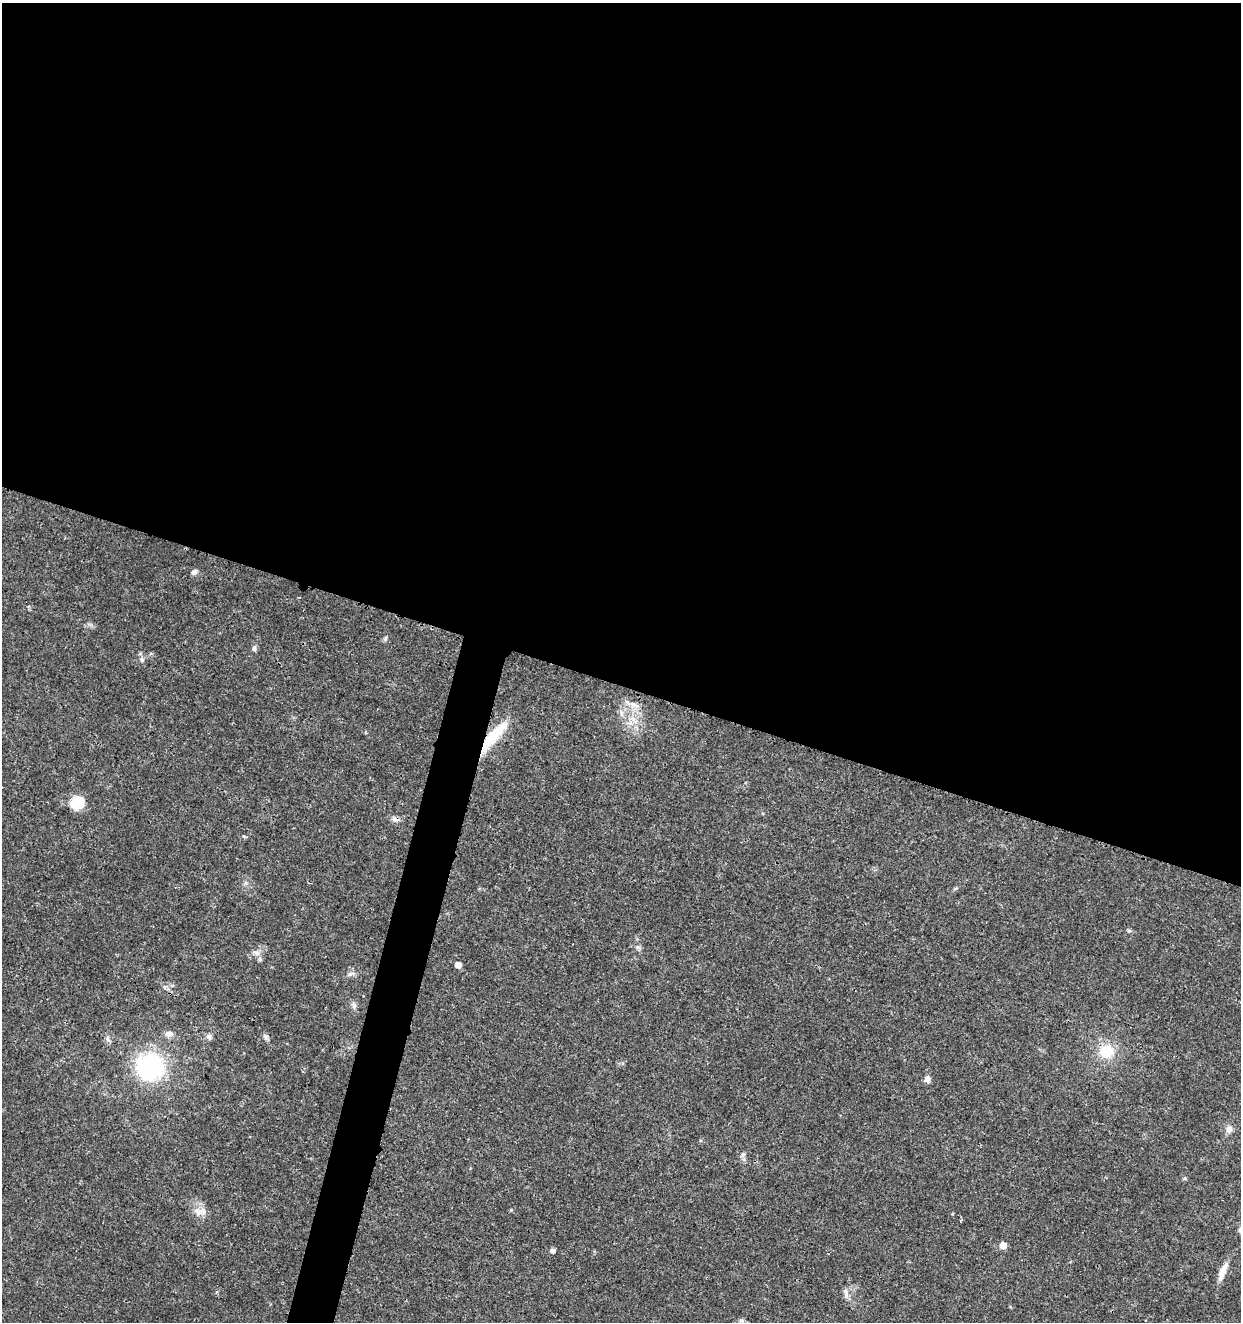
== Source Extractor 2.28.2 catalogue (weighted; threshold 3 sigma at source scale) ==
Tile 3 of 4 x 4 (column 3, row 1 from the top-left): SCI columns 2763-4001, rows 3965-5284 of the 5463 x 5297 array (HDU 1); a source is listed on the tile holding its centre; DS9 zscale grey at full resolution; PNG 1243 x 1324 px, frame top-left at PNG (2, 3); no overlay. Shown black and unused: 54% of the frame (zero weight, under 3 of 4 exposures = <1% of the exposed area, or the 3 px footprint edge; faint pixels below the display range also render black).
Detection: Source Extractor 2.28.2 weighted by HDU 2 'WHT'; one run over the whole footprint, this tile lists its part. Background 0.018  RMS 0.002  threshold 0.00906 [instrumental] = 3 sigma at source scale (4.5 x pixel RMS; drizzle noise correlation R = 1.50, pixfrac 1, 0.0396/0.0396 arcsec/px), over >= 5 px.
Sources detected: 34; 1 inside a brighter listed object's ellipse — not listed separately; the other 33 listed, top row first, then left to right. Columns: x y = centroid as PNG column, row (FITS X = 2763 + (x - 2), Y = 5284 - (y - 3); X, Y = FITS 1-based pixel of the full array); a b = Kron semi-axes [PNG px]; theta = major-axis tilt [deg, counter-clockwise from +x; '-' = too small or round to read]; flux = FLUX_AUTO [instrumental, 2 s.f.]
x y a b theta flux
194 572 8 7 - 0.66
254 648 9 5 82 0.54
142 659 7 6 - 0.62
633 704 15 6 -25 1.4
633 719 10 6 -31 1.2
490 739 52 11 46 9.1
77 802 14 12 36 5.4
395 819 12 7 -10 0.9
244 837 6 3 -20 0.25
246 883 7 4 -71 0.38
1129 931 6 4 -18 0.28
637 947 7 5 10 0.47
256 953 9 6 -29 0.76
458 965 5 5 - 1.6
350 974 9 4 35 0.57
354 1005 11 7 -68 0.71
169 1034 10 8 4 1
209 1037 8 6 -63 0.67
265 1037 8 6 -44 0.58
107 1039 9 6 -66 0.65
1106 1051 15 15 - 5.4
150 1067 28 26 -2 23
927 1079 8 7 - 0.92
1229 1129 9 8 - 1.1
743 1154 7 6 - 0.52
1184 1178 6 4 0 0.29
511 1210 4 4 - 0.24
198 1211 11 9 -60 1.5
1003 1245 5 5 - 2.1
552 1251 5 4 - 0.78
1223 1269 23 8 65 2.2
846 1293 14 6 -89 1
741 1320 7 6 - 0.52
Overlapping masked pixels (flux is a lower limit): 2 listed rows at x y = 490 739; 395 819
Unlisted compact peaks at least as high as the median listed source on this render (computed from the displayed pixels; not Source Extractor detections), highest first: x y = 385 639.